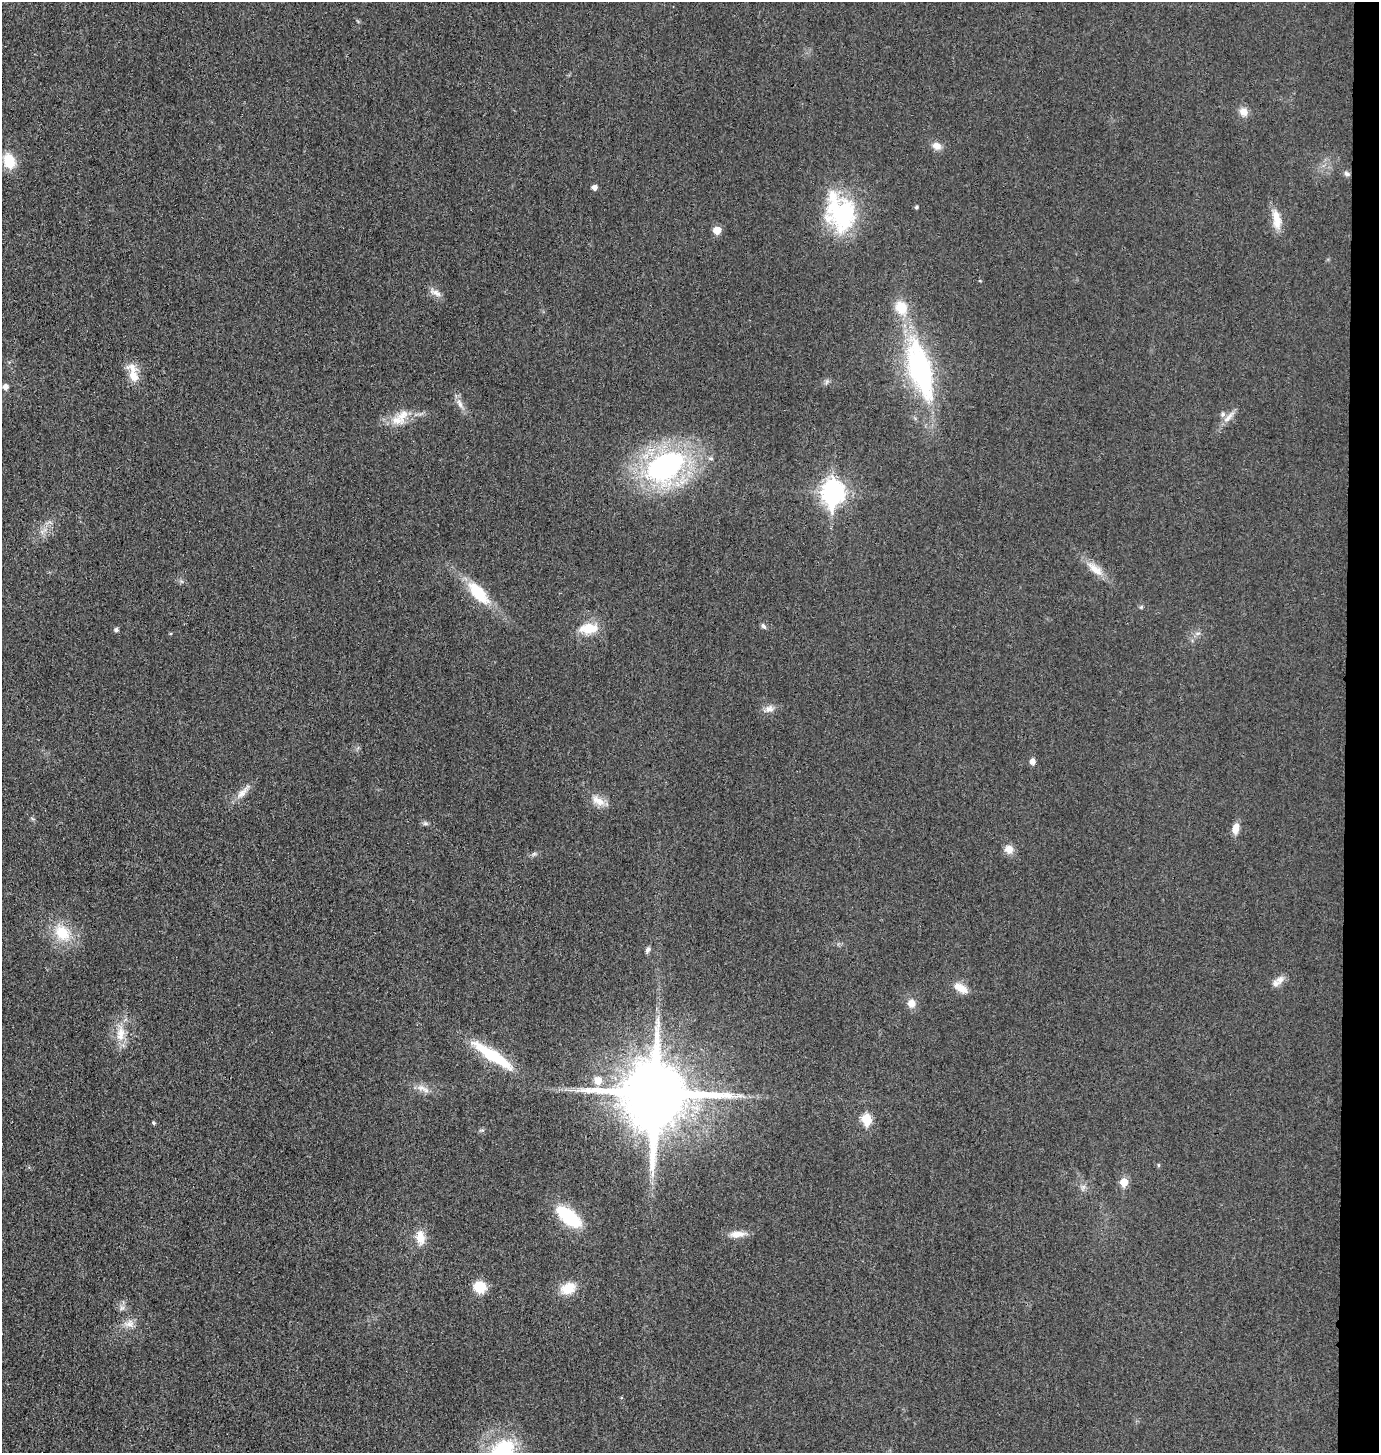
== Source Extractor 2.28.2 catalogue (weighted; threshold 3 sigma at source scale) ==
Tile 6 of 3 x 3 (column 3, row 2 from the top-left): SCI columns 2911-4287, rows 1471-2921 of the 4402 x 4385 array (HDU 1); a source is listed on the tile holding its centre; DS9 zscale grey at full resolution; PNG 1381 x 1455 px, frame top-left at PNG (2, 2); no overlay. Shown black and unused: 2% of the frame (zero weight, under 3 of 4 exposures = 2% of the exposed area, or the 3 px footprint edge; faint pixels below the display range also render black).
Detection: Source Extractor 2.28.2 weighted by HDU 2 'WHT'; one run over the whole footprint, this tile lists its part. Background 0.0332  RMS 0.006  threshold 0.0269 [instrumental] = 3 sigma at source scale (4.5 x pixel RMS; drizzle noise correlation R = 1.50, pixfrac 1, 0.05/0.05 arcsec/px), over >= 5 px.
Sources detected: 62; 1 inside a brighter object's white glare — not listed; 4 inside a brighter listed object's ellipse — not listed separately; the other 57 listed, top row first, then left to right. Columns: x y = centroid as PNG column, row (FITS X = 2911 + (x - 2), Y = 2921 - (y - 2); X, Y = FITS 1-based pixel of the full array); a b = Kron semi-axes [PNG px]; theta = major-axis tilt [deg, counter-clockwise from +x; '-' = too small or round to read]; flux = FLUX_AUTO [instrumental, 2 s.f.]
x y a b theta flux
1243 112 11 9 -47 4.8
937 146 12 9 -20 4.3
9 161 19 13 -71 12
1347 174 9 5 -32 1.7
595 187 5 5 - 3.1
916 207 4 4 - 0.97
842 214 41 37 -73 58
1277 222 19 12 89 8.4
717 230 6 5 - 9.2
436 293 17 7 -26 3.6
920 369 75 27 -74 100
133 373 27 11 -75 9.9
6 387 6 5 - 3.2
460 404 14 6 -66 3.6
1223 414 7 6 - 1.8
402 415 21 13 59 8.6
1228 417 21 6 50 4.3
711 458 6 5 - 1.3
665 467 37 23 30 140
833 492 10 8 87 370
1095 569 27 10 -38 8.4
478 592 37 15 -49 22
1141 607 6 4 45 0.76
763 626 8 5 -51 1.6
588 628 23 12 4 13
116 630 5 5 - 1.5
769 709 11 9 13 3.6
1032 761 6 5 - 3.7
242 793 20 9 46 5.5
598 801 21 10 -27 6.7
425 823 7 4 0 1.2
1235 828 12 7 77 5.5
1009 849 10 10 - 5.2
534 854 7 4 18 1.1
62 933 21 16 -50 18
648 950 8 5 55 1.6
1280 980 12 10 38 3.9
961 988 19 9 -32 7
911 1003 9 9 - 4.9
121 1034 23 11 84 9.8
493 1056 58 12 -33 32
598 1080 7 7 - 7.9
423 1089 22 7 -25 4.6
655 1093 20 19 - 6100
867 1119 6 5 - 28
154 1123 5 3 - 0.86
1158 1165 5 3 - 0.69
652 1174 9 4 90 2.3
1124 1182 6 5 - 13
569 1217 33 15 -39 28
737 1234 21 8 5 5.7
420 1238 18 11 -81 8.1
480 1287 13 11 -20 12
568 1288 16 12 23 12
122 1308 8 5 29 1.8
129 1324 13 10 -1 4.6
503 1449 32 21 30 38
Isophote crosses this tile's border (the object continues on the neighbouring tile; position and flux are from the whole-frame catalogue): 1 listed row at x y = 503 1449